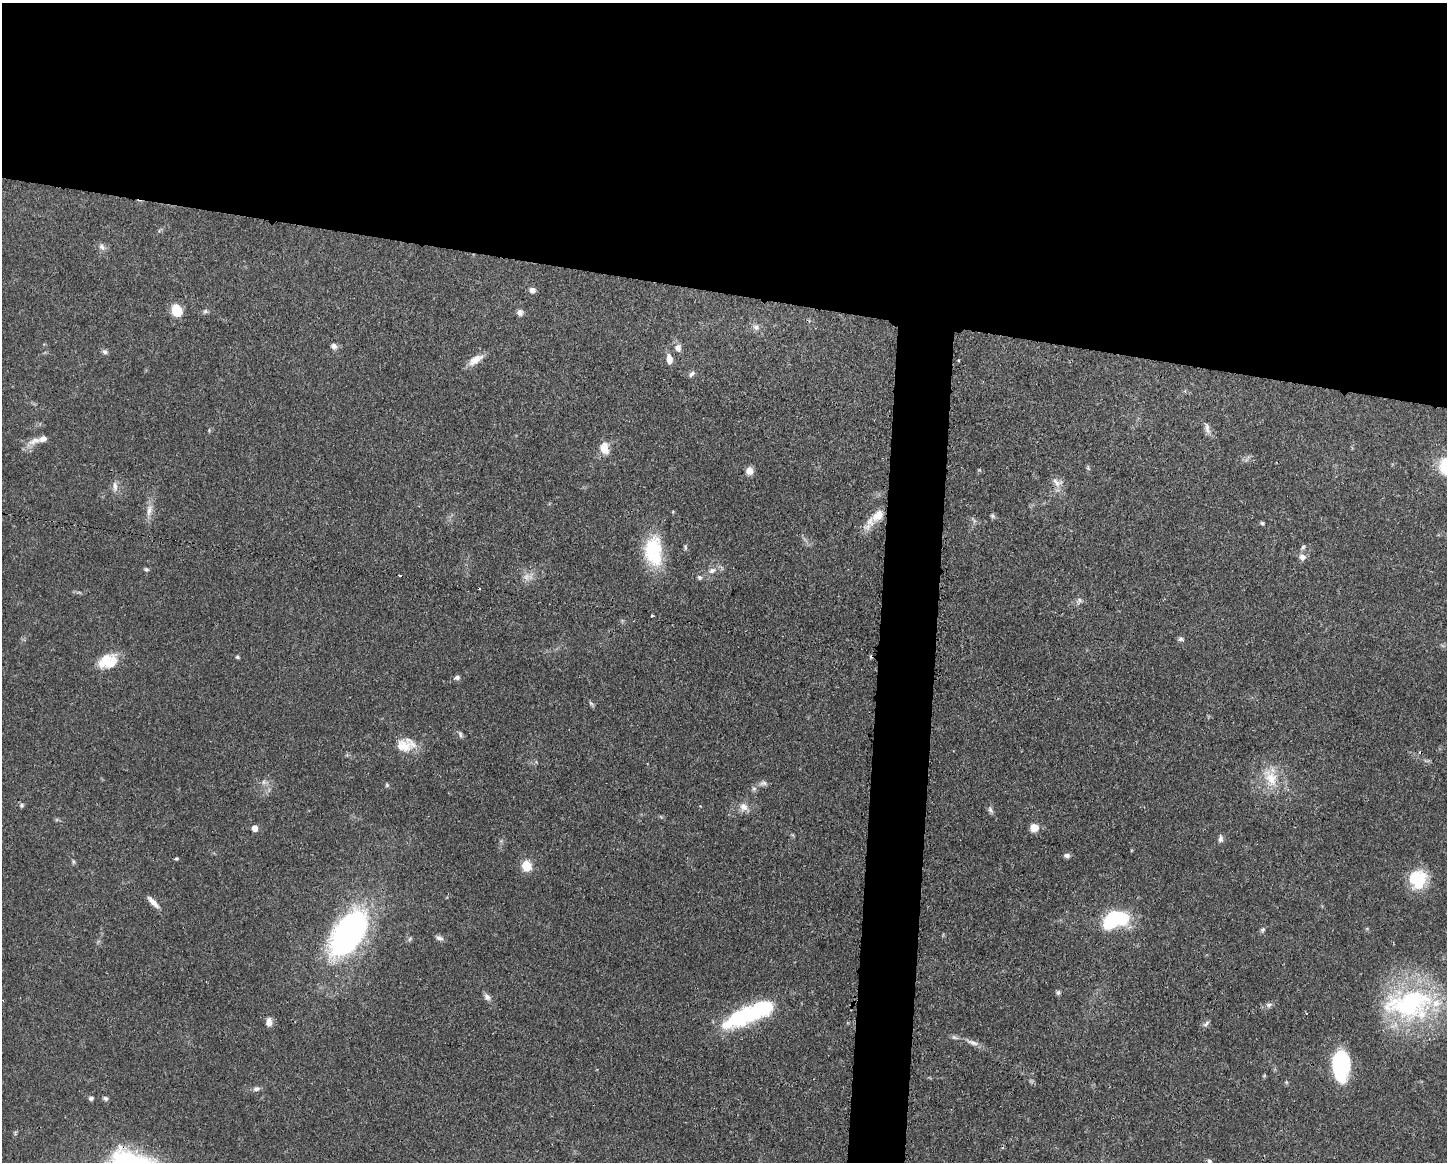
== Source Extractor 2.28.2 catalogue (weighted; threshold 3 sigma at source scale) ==
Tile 2 of 3 x 4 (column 2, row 1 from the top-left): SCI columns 1562-3006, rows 3482-4641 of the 4678 x 4645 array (HDU 1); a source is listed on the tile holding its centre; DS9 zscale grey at full resolution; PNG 1449 x 1164 px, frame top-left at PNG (2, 3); no overlay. Shown black and unused: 28% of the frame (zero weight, under 3 of 4 exposures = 1% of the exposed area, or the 3 px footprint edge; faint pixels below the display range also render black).
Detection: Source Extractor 2.28.2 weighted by HDU 2 'WHT'; one run over the whole footprint, this tile lists its part. Background 0.0581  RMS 0.0033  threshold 0.015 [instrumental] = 3 sigma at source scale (4.5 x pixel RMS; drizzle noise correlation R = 1.50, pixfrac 1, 0.05/0.05 arcsec/px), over >= 5 px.
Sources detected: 84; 1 too faint to see at this stretch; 2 inside a brighter object's white glare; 3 cosmic-ray / hot-pixel residue — not listed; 4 inside a brighter listed object's ellipse — not listed separately; the other 74 listed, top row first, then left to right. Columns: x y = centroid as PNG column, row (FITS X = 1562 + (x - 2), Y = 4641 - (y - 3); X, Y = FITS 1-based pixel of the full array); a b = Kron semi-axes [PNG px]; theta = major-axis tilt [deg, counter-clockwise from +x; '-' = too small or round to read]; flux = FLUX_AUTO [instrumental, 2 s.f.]
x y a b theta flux
102 247 11 7 -46 1.3
532 290 7 7 - 1.5
176 311 12 10 -71 6.7
205 311 7 5 44 0.66
520 312 8 7 - 1.3
756 327 9 8 - 1.5
334 346 8 7 - 1.3
678 348 11 9 -77 1.8
105 352 7 6 - 0.87
669 359 11 7 -86 2.7
475 360 20 9 35 3.7
692 374 10 5 47 1
1207 428 17 6 -79 1.6
35 440 21 9 24 3.1
604 448 15 10 -85 4.2
1088 468 7 4 -46 0.45
749 471 8 7 - 2.6
1057 482 16 10 -29 2.4
115 487 15 6 -87 1.8
149 510 17 7 78 2.7
878 516 20 12 46 5.5
992 516 8 5 -42 0.67
1262 523 5 4 - 0.56
685 547 7 4 -82 0.54
1303 547 6 5 - 0.63
653 551 37 22 -85 18
1302 557 10 8 -22 1.7
146 569 6 5 - 0.58
712 570 10 7 31 1.8
526 577 11 9 69 2.2
699 577 7 6 - 0.72
1079 601 10 7 48 1.3
652 616 3 3 - 0.58
1181 639 7 6 - 0.81
237 657 5 5 - 0.49
106 660 29 13 31 7.1
457 677 7 6 - 0.86
591 703 9 4 -54 0.63
460 734 9 5 -77 0.72
405 745 26 17 7 7
1271 778 27 17 -72 9.2
263 782 7 4 -71 0.69
763 783 12 6 11 1.3
387 785 6 5 - 0.49
22 805 7 5 62 0.59
743 807 11 11 - 2.5
990 810 10 5 -54 0.97
255 828 6 5 - 2.3
1034 828 9 9 - 3.3
1221 839 9 6 85 1.1
1067 856 8 6 -4 1.1
176 858 5 4 - 0.39
73 862 8 4 -82 0.52
526 865 11 9 -77 5.9
1418 879 19 16 84 17
153 902 19 6 -45 2.4
1111 920 20 12 55 20
1262 930 7 6 - 0.76
348 933 48 26 57 89
439 938 10 6 -28 1.1
1058 993 6 6 - 0.69
487 997 10 7 -53 1.3
1409 1004 68 41 4 56
1269 1005 8 6 3 0.96
1306 1013 3 3 - 0.29
747 1015 52 16 25 38
269 1022 11 7 -90 1.9
1206 1024 11 5 44 0.97
972 1042 19 6 -20 2.3
1341 1064 27 15 90 35
256 1089 9 6 13 1.2
91 1098 6 5 - 0.8
105 1098 7 5 -26 0.73
1209 1161 7 6 - 0.7
Overlapping masked pixels (flux is a lower limit): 3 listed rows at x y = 878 516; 1111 920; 1341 1064
Isophote crosses this tile's border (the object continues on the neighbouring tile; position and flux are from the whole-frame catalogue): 1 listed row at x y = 1209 1161